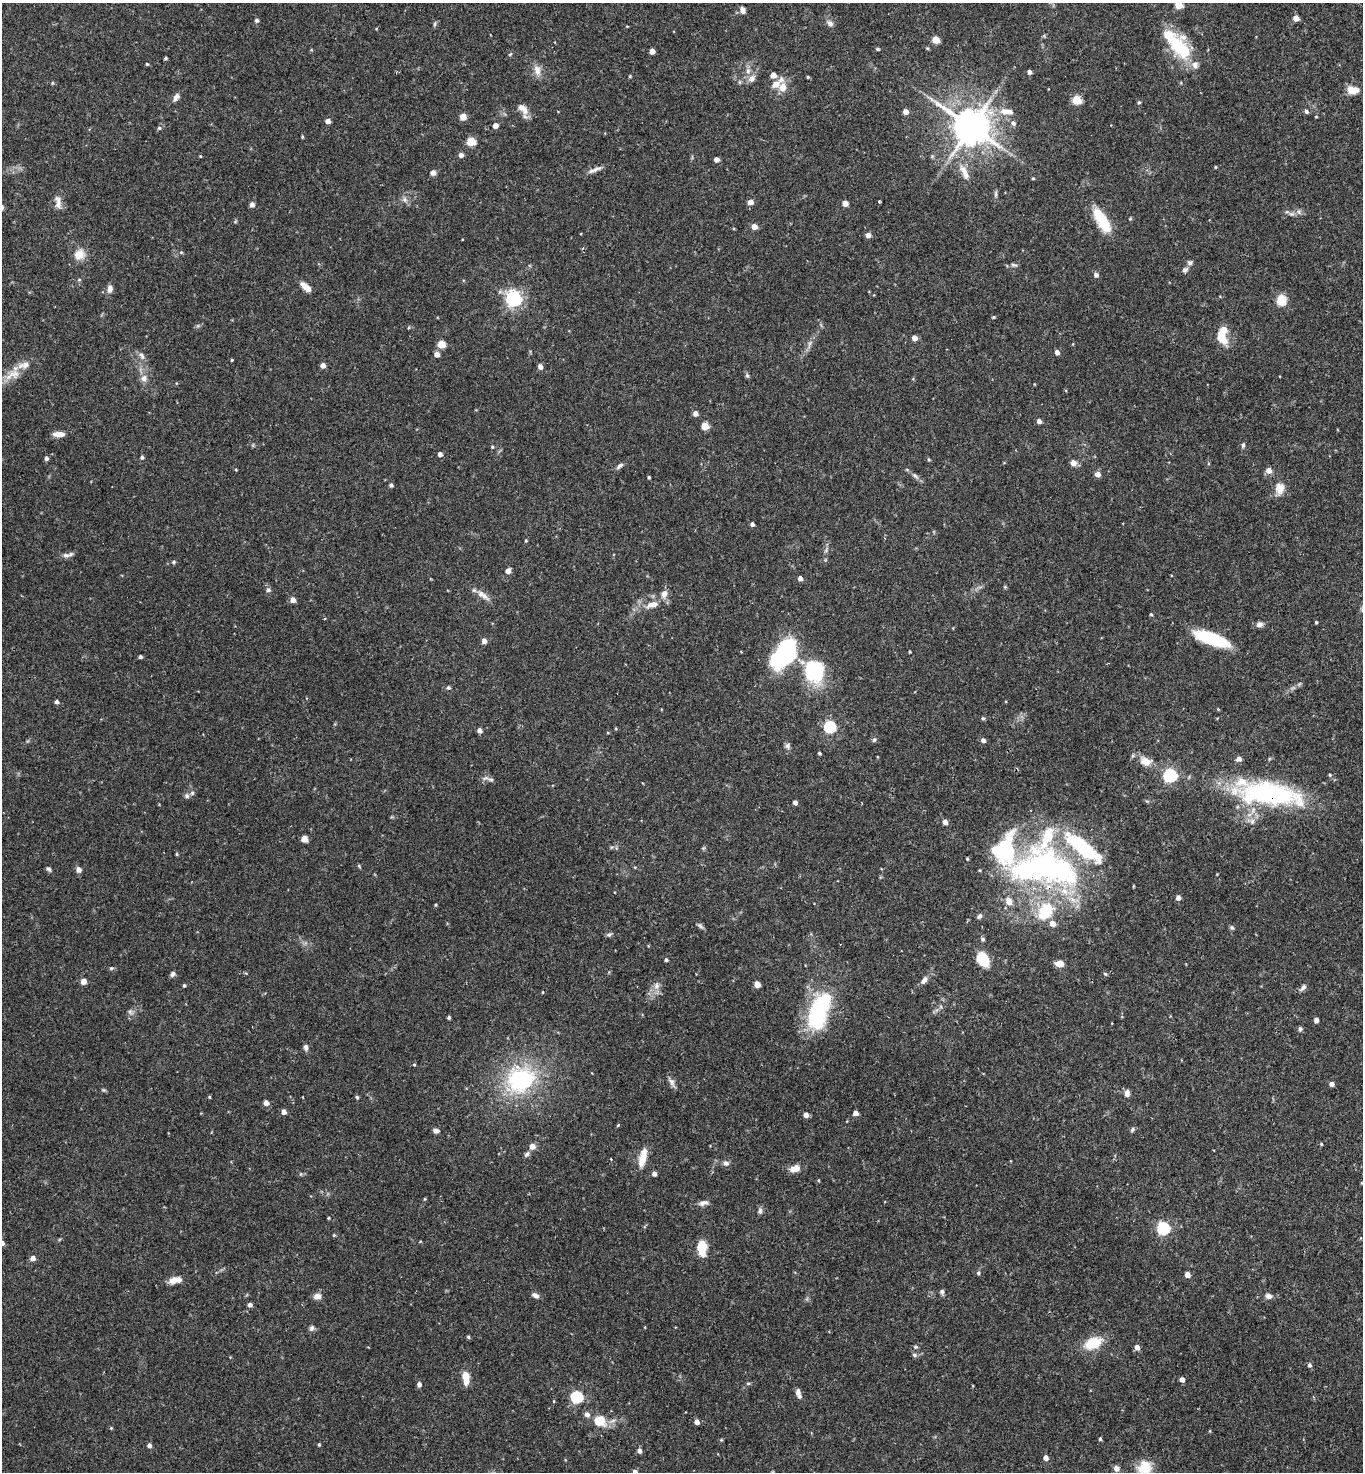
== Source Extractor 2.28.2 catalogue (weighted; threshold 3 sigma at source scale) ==
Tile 6 of 4 x 4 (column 2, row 2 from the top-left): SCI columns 1514-2874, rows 2941-4410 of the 5888 x 5882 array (HDU 1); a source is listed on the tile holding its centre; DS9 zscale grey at full resolution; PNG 1365 x 1474 px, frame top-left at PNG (2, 3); no overlay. Shown black and unused: <1% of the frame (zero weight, under 2 of 3 exposures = <1% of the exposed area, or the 3 px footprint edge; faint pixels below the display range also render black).
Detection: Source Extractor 2.28.2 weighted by HDU 2 'WHT'; one run over the whole footprint, this tile lists its part. Background 0.0752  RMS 0.005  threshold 0.0223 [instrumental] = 3 sigma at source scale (4.5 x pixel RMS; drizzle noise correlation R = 1.50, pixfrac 1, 0.05/0.05 arcsec/px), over >= 5 px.
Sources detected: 269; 1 too faint to see at this stretch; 3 inside a brighter object's white glare — not listed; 19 inside a brighter listed object's ellipse — not listed separately; the other 246 listed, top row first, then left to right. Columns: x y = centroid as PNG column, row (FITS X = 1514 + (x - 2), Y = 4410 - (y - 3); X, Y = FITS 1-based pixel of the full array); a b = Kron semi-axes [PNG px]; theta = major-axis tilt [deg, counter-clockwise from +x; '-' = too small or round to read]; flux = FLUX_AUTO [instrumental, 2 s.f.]
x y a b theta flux
1179 5 5 5 - 13
743 10 8 6 -68 2.2
1296 18 5 4 - 5.1
257 20 5 4 - 1.1
830 23 9 7 -46 2
435 24 8 4 81 0.77
627 26 4 2 - 0.36
936 40 5 5 - 9.9
1179 47 39 19 -48 25
927 48 5 4 - 0.57
877 49 4 3 - 0.78
652 51 4 4 - 3.4
510 54 6 3 37 0.56
165 58 4 3 - 0.63
147 64 4 4 - 0.54
537 70 15 8 -77 3.9
748 71 9 6 -78 2.1
1029 72 4 4 - 1.6
773 75 5 5 - 4.4
630 76 4 3 - 0.51
808 77 3 3 - 0.67
752 78 11 8 48 2.8
52 83 5 4 - 0.64
783 87 12 10 89 4.8
1353 90 14 9 -5 5.3
176 97 11 6 57 2.1
1077 100 5 5 - 19
1139 102 5 4 - 0.75
523 109 18 9 -45 4.3
905 111 5 4 - 3.4
1007 111 21 9 -7 5.9
1306 111 6 5 - 1.3
1316 116 4 3 - 0.41
463 117 7 7 - 3.4
328 121 5 4 - 2.7
1013 123 8 7 - 1.5
495 125 5 5 - 3.1
971 127 11 10 - 1500
159 128 5 5 - 0.84
302 137 4 3 - 0.53
471 141 5 5 - 17
461 155 5 5 - 2.2
200 156 4 3 - 0.37
716 160 4 4 - 2.5
1215 167 4 3 - 0.52
595 170 21 5 22 2.7
964 172 24 8 -63 5.8
433 173 7 6 - 1.8
1033 178 4 3 - 0.52
996 194 11 4 89 1.1
404 200 8 7 - 1.8
58 202 21 8 -81 3.5
750 202 5 5 - 3.5
879 202 3 3 - 0.5
845 203 5 4 - 4.2
252 204 5 5 - 2.4
1291 214 8 6 -19 1.5
1130 219 5 3 - 0.53
1102 220 30 11 -60 18
754 227 5 5 - 4.3
868 235 5 5 - 2.7
181 252 5 5 - 0.6
79 254 13 11 50 6.2
1189 263 6 6 - 1.3
1014 265 9 5 -15 1.1
1185 270 8 6 37 1.6
1096 275 5 5 - 1.8
79 280 5 3 - 0.56
306 287 13 6 -42 5
110 289 9 6 82 2.6
514 299 6 6 - 160
1281 300 9 8 - 9.8
993 317 4 3 - 0.58
1220 337 20 10 -49 7.5
914 338 4 4 - 3.6
441 344 5 5 - 12
810 344 15 4 73 1.9
1057 352 5 4 - 2.2
437 354 5 5 - 3
142 356 11 6 -60 2
232 360 3 3 - 0.43
323 365 5 4 - 2.7
540 367 6 5 - 2
12 375 25 12 28 8.2
747 375 6 5 - 0.78
144 378 9 9 - 2.7
695 414 5 4 - 2.7
1039 421 4 4 - 2.2
705 426 5 5 - 11
59 434 13 6 -2 3.8
1243 445 7 4 80 0.98
492 447 5 4 - 0.62
440 454 4 4 - 2.2
142 457 5 4 - 0.93
46 458 5 4 - 1.3
929 459 5 4 - 0.55
1073 463 6 5 - 3.6
620 466 10 5 41 1.5
1269 470 5 5 - 4.1
1098 474 5 5 - 3.1
915 476 11 6 -41 1.7
649 477 3 3 - 0.68
391 485 4 4 - 1.1
1280 488 16 12 86 5.5
752 524 4 4 - 1.3
526 541 4 3 - 0.54
826 550 7 4 58 0.89
66 555 11 7 0 2
174 562 5 4 - 0.78
508 571 5 4 - 2.9
800 578 4 4 - 2.3
1005 587 4 4 - 0.55
268 590 6 5 - 1.4
664 594 11 8 65 3.2
483 595 21 7 -37 4
293 600 5 5 - 3.1
652 604 16 8 13 5.1
1151 614 4 3 - 0.67
1316 622 3 3 - 0.68
1259 624 7 6 - 2.4
1211 639 38 12 -20 28
484 641 5 5 - 2.7
910 652 3 2 - 0.54
785 655 30 17 53 68
140 657 4 4 - 1
814 670 27 22 -80 36
448 688 5 5 - 1
56 702 5 4 - 1.3
1218 709 4 3 - 0.48
983 718 5 4 - 0.8
830 727 6 6 - 48
479 730 5 5 - 1.7
608 733 4 3 - 0.42
874 740 6 5 - 0.92
983 740 5 4 - 1.8
787 746 9 6 -88 1.5
819 753 4 3 - 0.76
1239 759 5 5 - 2.4
1145 761 17 12 -26 5.4
1170 775 6 6 - 97
1330 775 5 4 - 0.63
491 779 11 5 -6 1.6
1269 794 73 26 -8 78
187 796 7 6 - 1.2
795 802 4 4 - 2.2
945 822 5 4 - 2.8
1252 822 7 5 44 1.4
304 839 5 5 - 7.1
176 854 5 3 - 0.53
359 866 7 3 -54 0.54
635 867 5 3 - 0.42
1044 868 94 43 -8 160
48 869 7 5 -48 1.1
78 870 7 6 - 2.3
1178 897 5 4 - 2.6
435 905 4 3 - 0.51
1045 914 22 13 24 15
979 916 7 5 48 1.3
700 926 9 5 -43 1.2
1232 928 6 5 - 0.91
609 934 8 5 27 1
983 939 5 5 - 1.1
983 959 10 7 -57 25
666 960 4 3 - 0.92
1059 963 8 6 -3 4.6
111 968 6 5 - 0.75
172 974 7 5 66 1.4
1105 974 6 4 -23 0.71
924 980 12 6 54 2.4
83 981 5 5 - 4
757 984 5 4 - 6.4
184 985 4 3 - 0.8
656 986 10 8 89 2.8
1303 988 12 6 46 1.6
542 992 4 2 - 0.37
819 1011 51 23 70 47
449 1017 3 3 - 0.88
1316 1020 4 4 - 2.5
1300 1029 5 5 - 1.2
306 1047 8 6 86 1.6
414 1065 4 4 - 0.52
520 1080 26 22 21 61
672 1082 14 7 -62 2.1
1332 1084 4 4 - 2.3
104 1090 7 4 0 0.62
1127 1093 8 6 90 2.4
209 1097 4 4 - 0.5
357 1097 5 4 - 0.69
266 1103 4 4 - 3.5
284 1112 4 4 - 2.6
855 1113 4 4 - 2.8
806 1115 5 4 - 2.7
618 1125 4 3 - 0.59
1132 1130 8 4 64 0.85
436 1131 7 6 - 1.6
1321 1144 4 3 - 0.55
532 1146 8 7 - 2.7
526 1154 9 6 39 1.2
643 1158 21 7 77 8.7
611 1159 3 2 - 0.36
726 1163 8 6 -18 1.6
795 1169 12 7 15 4.8
654 1174 5 4 - 1.9
703 1203 14 6 12 2.2
760 1211 9 6 84 1.3
328 1218 3 3 - 0.48
1163 1228 6 6 - 82
334 1235 4 4 - 0.53
420 1242 4 3 - 0.36
2 1243 5 4 - 2.3
701 1248 15 12 67 8.7
33 1258 5 4 - 3
978 1273 5 5 - 0.9
1187 1275 4 4 - 4
175 1280 14 7 8 5.3
942 1292 7 6 - 1.1
535 1295 8 5 -29 2.1
317 1296 9 7 7 3.2
1268 1296 9 7 -12 2.1
250 1305 5 4 - 1.8
311 1328 8 6 68 1.5
468 1337 5 4 - 0.72
1093 1343 23 14 21 12
915 1347 6 5 - 0.78
1137 1347 5 5 - 2.7
914 1355 6 6 - 1.2
1309 1365 6 5 - 1.1
466 1378 15 7 -86 6.6
1182 1379 4 4 - 2.7
748 1383 6 4 1 0.62
419 1384 6 5 - 1.7
798 1391 10 7 -84 2.1
576 1397 6 6 - 58
587 1414 6 5 - 2.4
600 1421 8 7 - 16
697 1422 5 4 - 2.8
111 1428 4 4 - 0.51
1100 1439 5 4 - 0.79
721 1440 5 3 - 0.51
319 1444 4 3 - 0.63
149 1445 5 4 - 1.8
639 1451 5 5 - 2.1
1046 1458 5 4 - 2.9
1144 1467 17 15 28 10
1116 1468 7 6 - 2
635 1472 5 4 - 2.8
Overlapping masked pixels (flux is a lower limit): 2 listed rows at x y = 1269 794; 1044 868
Isophote crosses this tile's border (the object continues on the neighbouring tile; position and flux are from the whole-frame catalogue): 4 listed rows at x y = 1179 5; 2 1243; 1144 1467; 635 1472